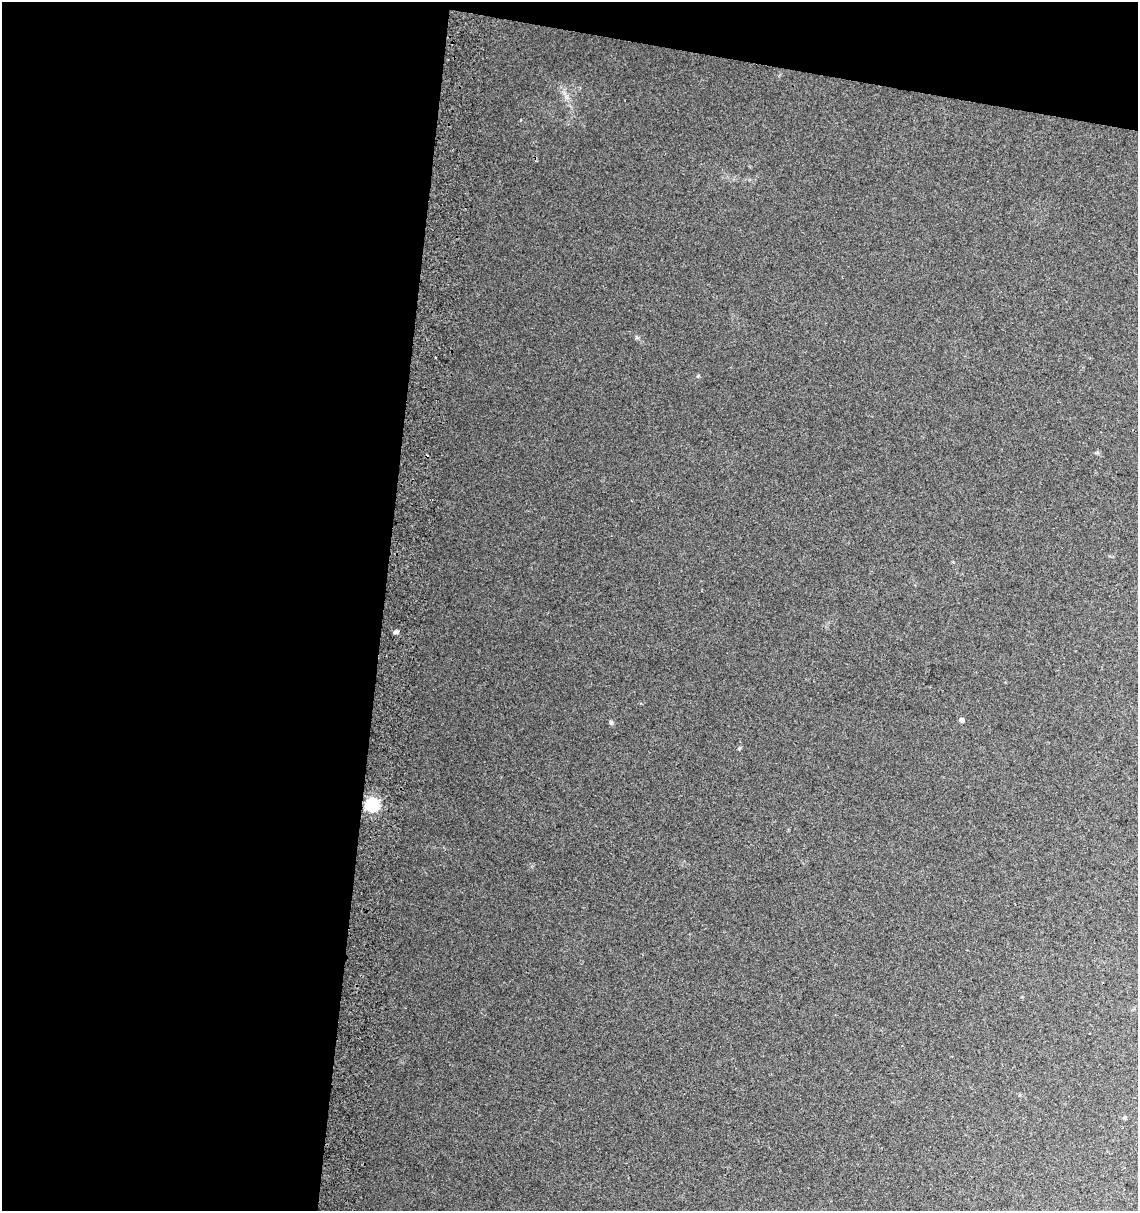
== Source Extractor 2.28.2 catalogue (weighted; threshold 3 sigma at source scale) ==
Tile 1 of 4 x 4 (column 1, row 1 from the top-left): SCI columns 328-1463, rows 3633-4841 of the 5136 x 4857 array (HDU 1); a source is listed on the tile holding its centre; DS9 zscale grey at full resolution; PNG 1140 x 1213 px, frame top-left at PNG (2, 2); no overlay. Shown black and unused: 37% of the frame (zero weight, under 2 of 3 exposures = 2% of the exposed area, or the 3 px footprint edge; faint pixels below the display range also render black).
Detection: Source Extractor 2.28.2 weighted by HDU 2 'WHT'; one run over the whole footprint, this tile lists its part. Background 0.0665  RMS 0.01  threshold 0.0464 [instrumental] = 3 sigma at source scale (4.5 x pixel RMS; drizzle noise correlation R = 1.50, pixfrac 1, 0.0396/0.0396 arcsec/px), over >= 5 px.
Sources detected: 6; all 6 listed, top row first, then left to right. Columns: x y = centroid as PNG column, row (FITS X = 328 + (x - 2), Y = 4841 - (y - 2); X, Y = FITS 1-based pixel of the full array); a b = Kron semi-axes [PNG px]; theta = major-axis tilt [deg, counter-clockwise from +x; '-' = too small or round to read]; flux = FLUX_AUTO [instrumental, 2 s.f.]
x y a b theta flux
566 97 7 4 -71 2.9
396 632 6 4 44 2.3
961 720 5 4 - 4.2
611 723 6 4 -1 1.5
372 805 6 6 - 170
1124 1117 6 4 0 1.3